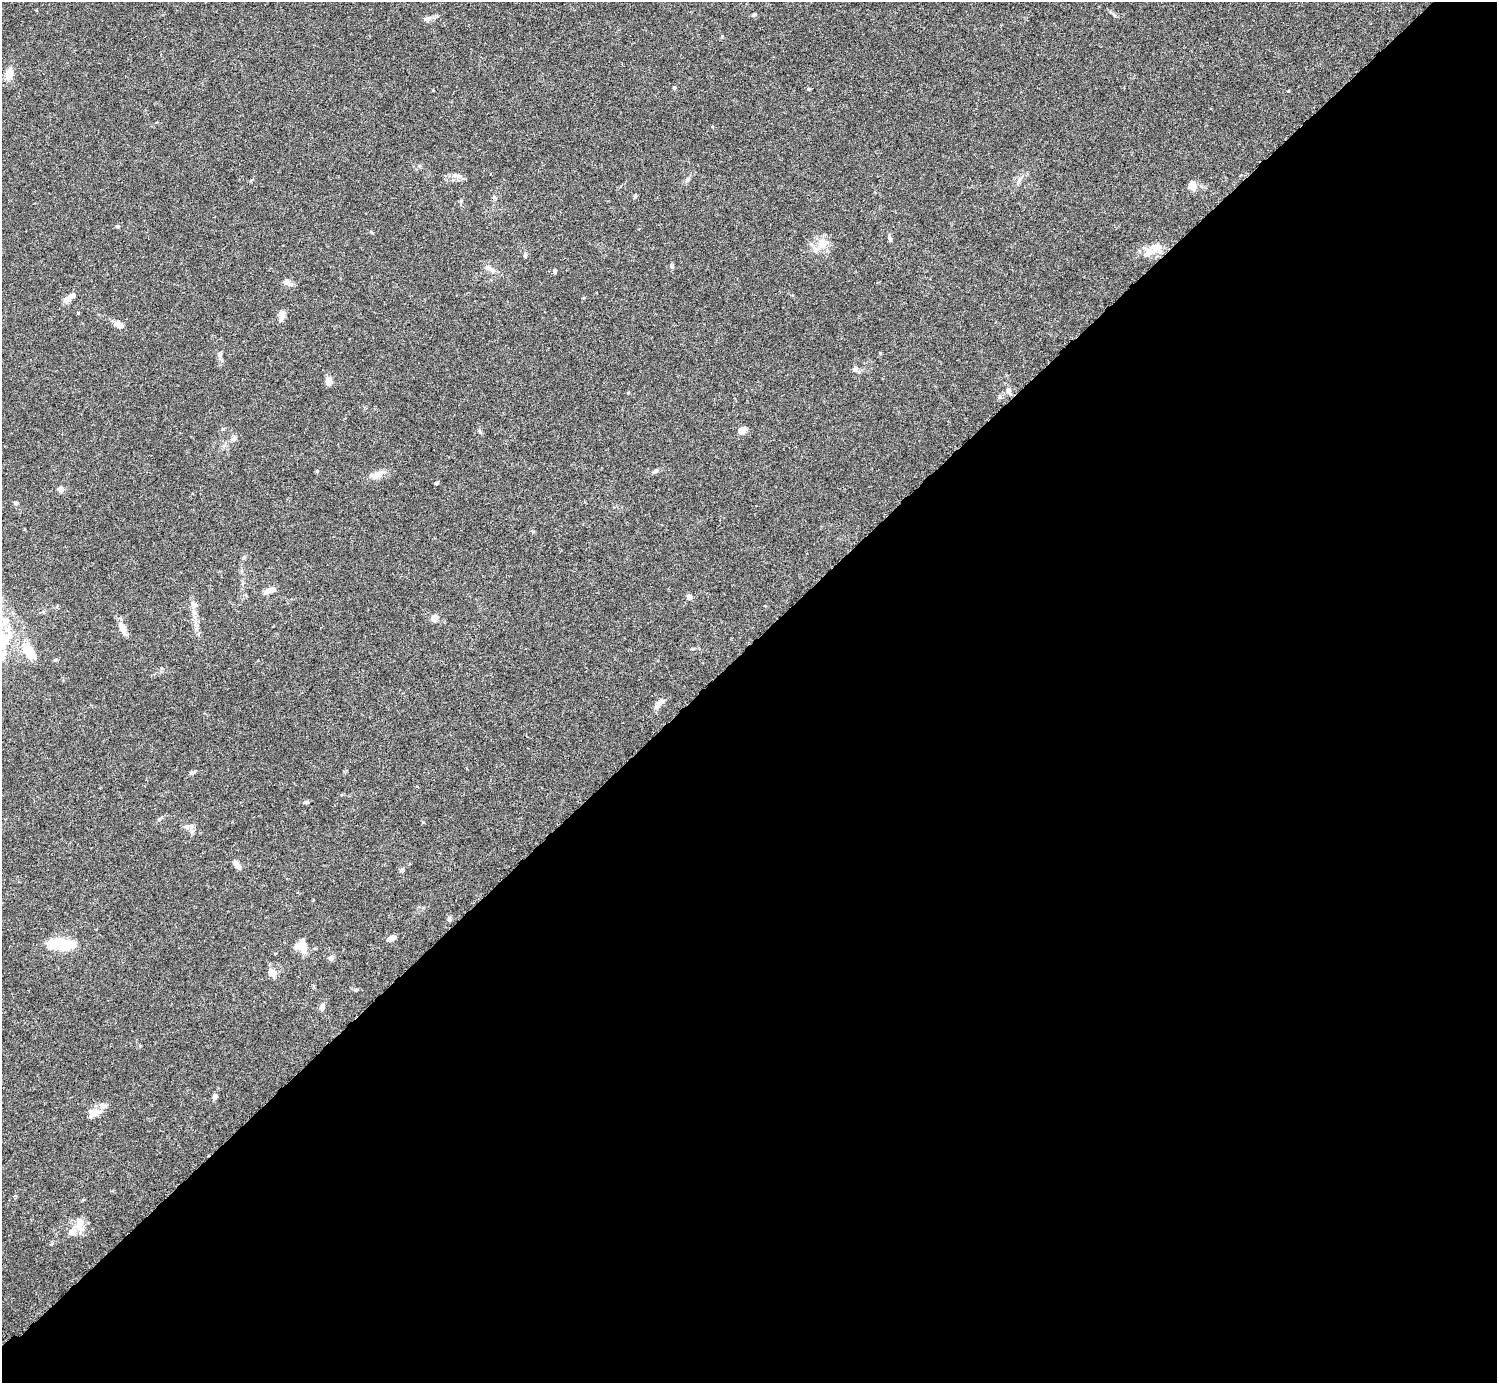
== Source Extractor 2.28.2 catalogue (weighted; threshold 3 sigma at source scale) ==
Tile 15 of 4 x 4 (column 3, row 4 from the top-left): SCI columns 3036-4530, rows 205-1585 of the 6074 x 6074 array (HDU 1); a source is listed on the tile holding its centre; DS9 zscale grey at full resolution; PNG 1499 x 1385 px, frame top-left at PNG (2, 2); no overlay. Shown black and unused: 53% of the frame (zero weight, under 3 of 6 exposures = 3% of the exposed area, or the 3 px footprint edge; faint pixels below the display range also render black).
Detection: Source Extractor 2.28.2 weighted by HDU 2 'WHT'; one run over the whole footprint, this tile lists its part. Background 0.0147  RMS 0.002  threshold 0.0081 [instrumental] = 3 sigma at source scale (4.09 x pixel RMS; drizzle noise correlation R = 1.36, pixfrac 0.8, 0.05/0.05 arcsec/px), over >= 5 px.
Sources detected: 67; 1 inside a brighter object's white glare — not listed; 5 inside a brighter listed object's ellipse — not listed separately; the other 61 listed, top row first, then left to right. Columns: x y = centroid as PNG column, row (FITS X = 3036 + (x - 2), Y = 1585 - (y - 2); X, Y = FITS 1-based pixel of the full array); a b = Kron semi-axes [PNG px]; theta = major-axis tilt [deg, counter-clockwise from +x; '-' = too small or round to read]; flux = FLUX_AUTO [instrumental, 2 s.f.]
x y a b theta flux
754 15 6 5 - 0.3
425 19 8 6 -10 0.46
9 75 9 7 77 2.5
674 88 4 4 - 0.22
808 89 5 4 - 0.19
1288 91 4 3 - 0.14
456 175 13 6 -20 0.77
688 179 8 6 55 0.44
1019 179 7 4 89 0.43
1192 185 12 10 -86 1.2
117 226 5 4 - 0.21
890 239 7 5 -70 0.39
822 245 28 11 49 2.5
1157 247 24 10 4 2.3
525 256 6 4 76 0.33
672 266 6 5 - 0.31
489 268 16 6 -28 0.97
554 271 5 4 - 0.32
287 283 12 6 -25 1.1
67 299 8 6 34 1.4
282 315 9 6 70 1.4
118 324 8 6 -34 1.9
220 353 7 6 - 0.45
880 353 4 4 - 0.15
855 369 8 6 25 0.46
328 381 8 6 -84 1.5
1009 391 9 6 -83 0.7
628 393 5 3 - 0.15
742 430 8 6 24 1.7
233 439 7 6 - 0.65
317 471 5 4 - 0.21
655 471 9 4 30 0.34
377 474 21 8 31 1.5
436 483 5 3 - 0.28
60 489 5 5 - 1.1
15 503 5 5 - 0.32
270 590 13 6 19 1.5
689 597 7 6 - 0.67
434 618 4 4 - 3.2
122 628 16 8 -67 1.5
693 649 5 3 - 0.2
26 650 25 15 -78 3.9
2 657 14 11 50 2
658 704 18 6 50 1
193 772 7 4 29 0.45
306 802 7 4 2 0.4
160 819 10 4 40 0.39
191 826 9 7 46 0.79
237 865 12 6 -49 0.84
402 870 6 5 - 0.42
450 920 7 6 - 0.34
391 938 9 5 20 1.2
61 944 25 11 -2 7.2
301 945 15 11 87 3
331 958 6 6 - 0.66
272 972 11 9 -23 1.3
356 990 6 4 2 0.25
322 1007 9 5 77 0.9
215 1096 7 6 - 0.55
96 1112 17 7 17 1.4
80 1223 18 10 72 1.9
Isophote crosses this tile's border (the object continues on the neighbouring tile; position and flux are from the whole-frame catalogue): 1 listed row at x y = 2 657
Unlisted compact peaks at least as high as the median listed source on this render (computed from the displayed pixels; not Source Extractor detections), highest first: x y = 722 36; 423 822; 635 197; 480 432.